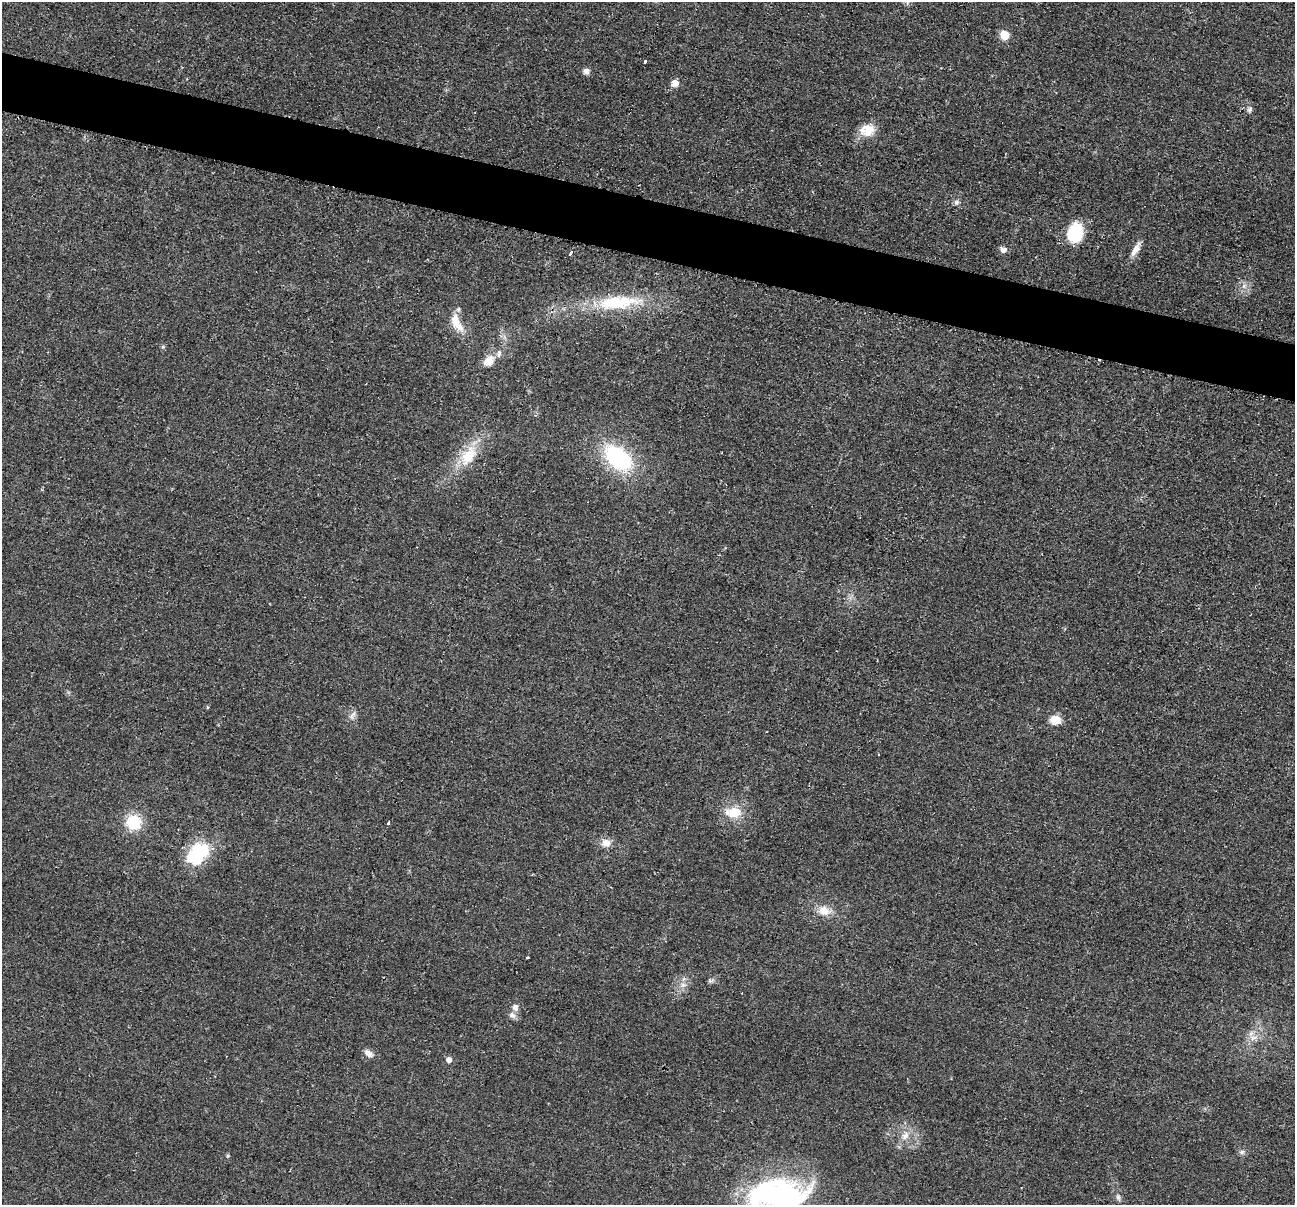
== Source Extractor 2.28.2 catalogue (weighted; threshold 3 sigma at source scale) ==
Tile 11 of 4 x 4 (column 3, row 3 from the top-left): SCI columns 2598-3890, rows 1463-2665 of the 5195 x 5211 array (HDU 1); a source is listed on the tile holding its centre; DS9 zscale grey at full resolution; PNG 1297 x 1207 px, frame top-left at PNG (2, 2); no overlay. Shown black and unused: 5% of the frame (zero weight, under 2 of 3 exposures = <1% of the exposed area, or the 3 px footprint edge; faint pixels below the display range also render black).
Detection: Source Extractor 2.28.2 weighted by HDU 2 'WHT'; one run over the whole footprint, this tile lists its part. Background 0.0452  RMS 0.0086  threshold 0.0386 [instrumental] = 3 sigma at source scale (4.5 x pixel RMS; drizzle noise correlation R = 1.50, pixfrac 1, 0.05/0.05 arcsec/px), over >= 5 px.
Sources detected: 43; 1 cosmic-ray / hot-pixel residue — not listed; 2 inside a brighter listed object's ellipse — not listed separately; the other 40 listed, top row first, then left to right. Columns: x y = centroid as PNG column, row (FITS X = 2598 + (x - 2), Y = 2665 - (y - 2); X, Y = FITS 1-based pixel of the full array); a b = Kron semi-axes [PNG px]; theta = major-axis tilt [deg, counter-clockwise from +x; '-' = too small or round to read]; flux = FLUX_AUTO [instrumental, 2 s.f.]
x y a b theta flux
907 2 7 4 71 1.7
1004 35 8 8 - 15
645 62 3 3 - 5
586 71 8 7 - 3.8
675 83 7 7 - 7.1
1250 109 8 6 70 2.7
867 130 19 15 8 16
957 202 8 7 - 2.8
1075 232 20 15 76 39
1003 249 8 7 - 4.3
1136 249 21 7 59 7.3
570 253 4 3 - 6.5
1244 286 7 7 - 3.7
618 302 63 18 5 62
457 323 30 12 -64 17
163 347 6 5 - 1.4
499 354 11 7 76 3.7
489 361 12 9 45 12
468 456 34 18 54 32
618 458 29 18 -39 99
351 717 9 7 -31 3.8
1055 720 12 10 -7 12
734 813 16 13 11 20
133 822 15 15 - 30
388 823 3 3 - 4.1
606 843 14 11 1 7.8
198 853 30 20 42 49
824 911 16 12 -13 12
527 957 3 3 - 1.6
710 981 10 5 17 2.2
683 985 11 9 6 6.1
515 1007 10 8 -89 4.6
1254 1038 15 9 12 7.7
369 1053 13 8 -35 5.3
449 1060 6 6 - 4.7
905 1136 15 10 60 9.1
1242 1152 8 6 -12 2.5
228 1156 5 4 - 1.1
776 1196 76 37 9 210
1118 1197 10 5 -77 2.6
Isophote crosses this tile's border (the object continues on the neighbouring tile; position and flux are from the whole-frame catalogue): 2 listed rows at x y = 907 2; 776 1196